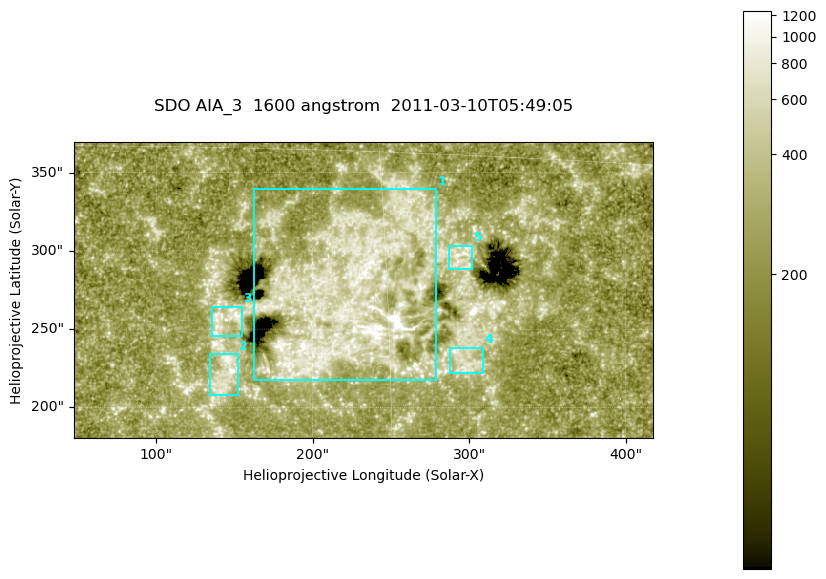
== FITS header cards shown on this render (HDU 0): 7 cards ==
TELESCOP= 'SDO     '           /
INSTRUME= 'AIA_3   '           /
WAVELNTH=                 1600 /
WAVEUNIT= 'angstrom'           /
DATE-OBS= '2011-03-10T05:49:05.128' /
CTYPE1  = 'HPLN-TAN'           /
CTYPE2  = 'HPLT-TAN'           /

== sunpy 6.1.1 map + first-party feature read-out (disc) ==
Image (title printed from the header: SDO AIA_3  1600 angstrom  2011-03-10T05:49:05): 607 x 311 px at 0.609 arcsec/px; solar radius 966 arcsec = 1585 px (partial field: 2.4% of the solar disc is inside the frame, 100% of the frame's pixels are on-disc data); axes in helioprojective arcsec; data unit not stated in the header (colour bar unlabelled)
Pointing: header CRPIX1/2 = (2052.59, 2044.23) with CRVAL1/2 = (0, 0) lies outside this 607 x 311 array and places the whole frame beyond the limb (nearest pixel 1.42 R_sun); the SolarSoft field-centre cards XCEN/YCEN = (232.3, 275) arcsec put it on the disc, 1928 arcsec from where CRPIX/CRVAL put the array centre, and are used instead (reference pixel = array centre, CRVAL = XCEN/YCEN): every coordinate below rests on XCEN/YCEN
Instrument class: DISC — disc imager (sunpy class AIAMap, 1600 A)
Bright regions (active regions / flare kernels): reference = the on-disc median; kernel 5 px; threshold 5 sigma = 390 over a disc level ~244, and >= 1.15x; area >= 188 px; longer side >= 4 px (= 2.4 arcsec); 5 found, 5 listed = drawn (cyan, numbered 1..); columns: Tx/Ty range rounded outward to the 2 arcsec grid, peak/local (2 s.f.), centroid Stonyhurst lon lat
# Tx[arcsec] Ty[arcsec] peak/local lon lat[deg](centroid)
1 162..280 216..340 10 +13 +9
2 134..152 206..234 7.3 +9 +6
3 134..156 244..266 4.3 +9 +8
4 288..310 222..238 4.5 +18 +7
5 286..302 288..304 4.8 +18 +11